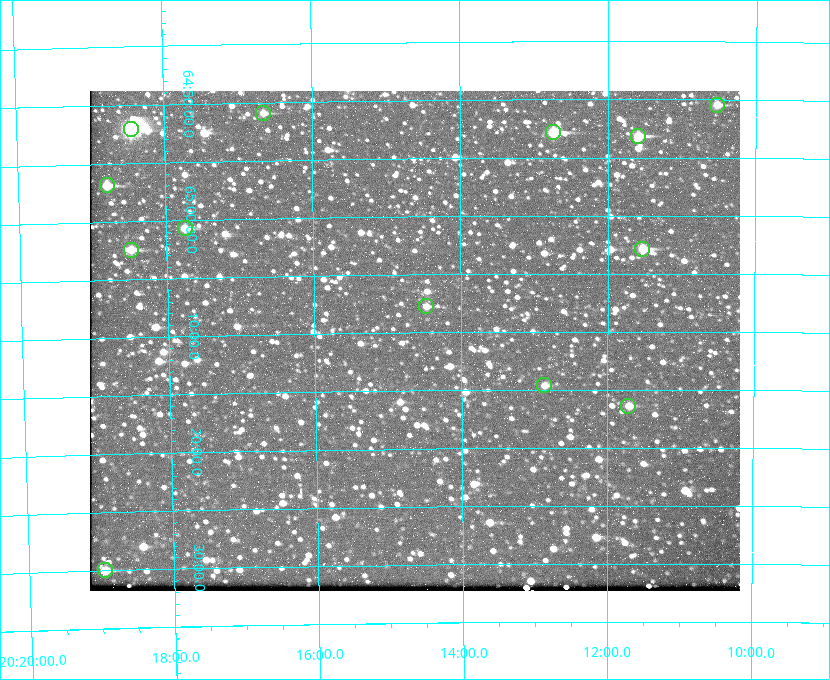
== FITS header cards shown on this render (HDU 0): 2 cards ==
NAXIS1  =                  650 / Width of table row in bytes
NAXIS2  =                  500 / Number of rows in table

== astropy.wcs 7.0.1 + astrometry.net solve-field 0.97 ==
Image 650 x 500 px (HDU 0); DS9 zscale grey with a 90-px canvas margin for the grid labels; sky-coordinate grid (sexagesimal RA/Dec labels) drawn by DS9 from the SOLVED WCS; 13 Tycho-2 reference stars matched to detected sources circled (green)
Header WCS: none
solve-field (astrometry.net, Tycho-2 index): SOLVED blind (the file carries no WCS)
Solved WCS: RA---TAN-SIP/DEC--TAN-SIP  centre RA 20:14:38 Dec +65:11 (303.66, +65.18 deg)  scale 5.17 arcsec/px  FOV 56.0' x 43.0'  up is -179 deg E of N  parity flipped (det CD > 0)
(file carries no celestial WCS; the grid is the blind solution)
Tycho-2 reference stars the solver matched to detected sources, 13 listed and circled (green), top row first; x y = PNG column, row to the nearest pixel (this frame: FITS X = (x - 90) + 1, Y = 500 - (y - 91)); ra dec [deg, ICRS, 3 dp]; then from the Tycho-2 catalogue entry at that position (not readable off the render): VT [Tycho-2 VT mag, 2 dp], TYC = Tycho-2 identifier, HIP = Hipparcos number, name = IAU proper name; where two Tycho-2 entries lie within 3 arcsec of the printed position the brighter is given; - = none
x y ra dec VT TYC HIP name
717 105 302.633 +64.841 10.69 4240-985-1 - -
263 113 304.164 +64.849 10.65 4240-315-1 - -
131 129 304.612 +64.868 7.89 4241-1703-1 100101 -
553 132 303.184 +64.880 9.02 4240-488-1 - -
638 136 302.897 +64.886 9.40 4240-717-1 - -
107 185 304.698 +64.948 10.27 4241-1684-1 - -
185 228 304.437 +65.012 10.41 4241-1775-1 - -
642 249 302.882 +65.048 10.25 4240-98-1 - -
131 250 304.620 +65.041 10.25 4241-1573-1 - -
426 306 303.620 +65.129 11.18 4240-34-1 - -
544 385 303.217 +65.244 11.17 4240-236-1 - -
628 406 302.928 +65.273 10.74 4240-760-1 - -
105 570 304.739 +65.499 10.16 4241-1715-1 - -